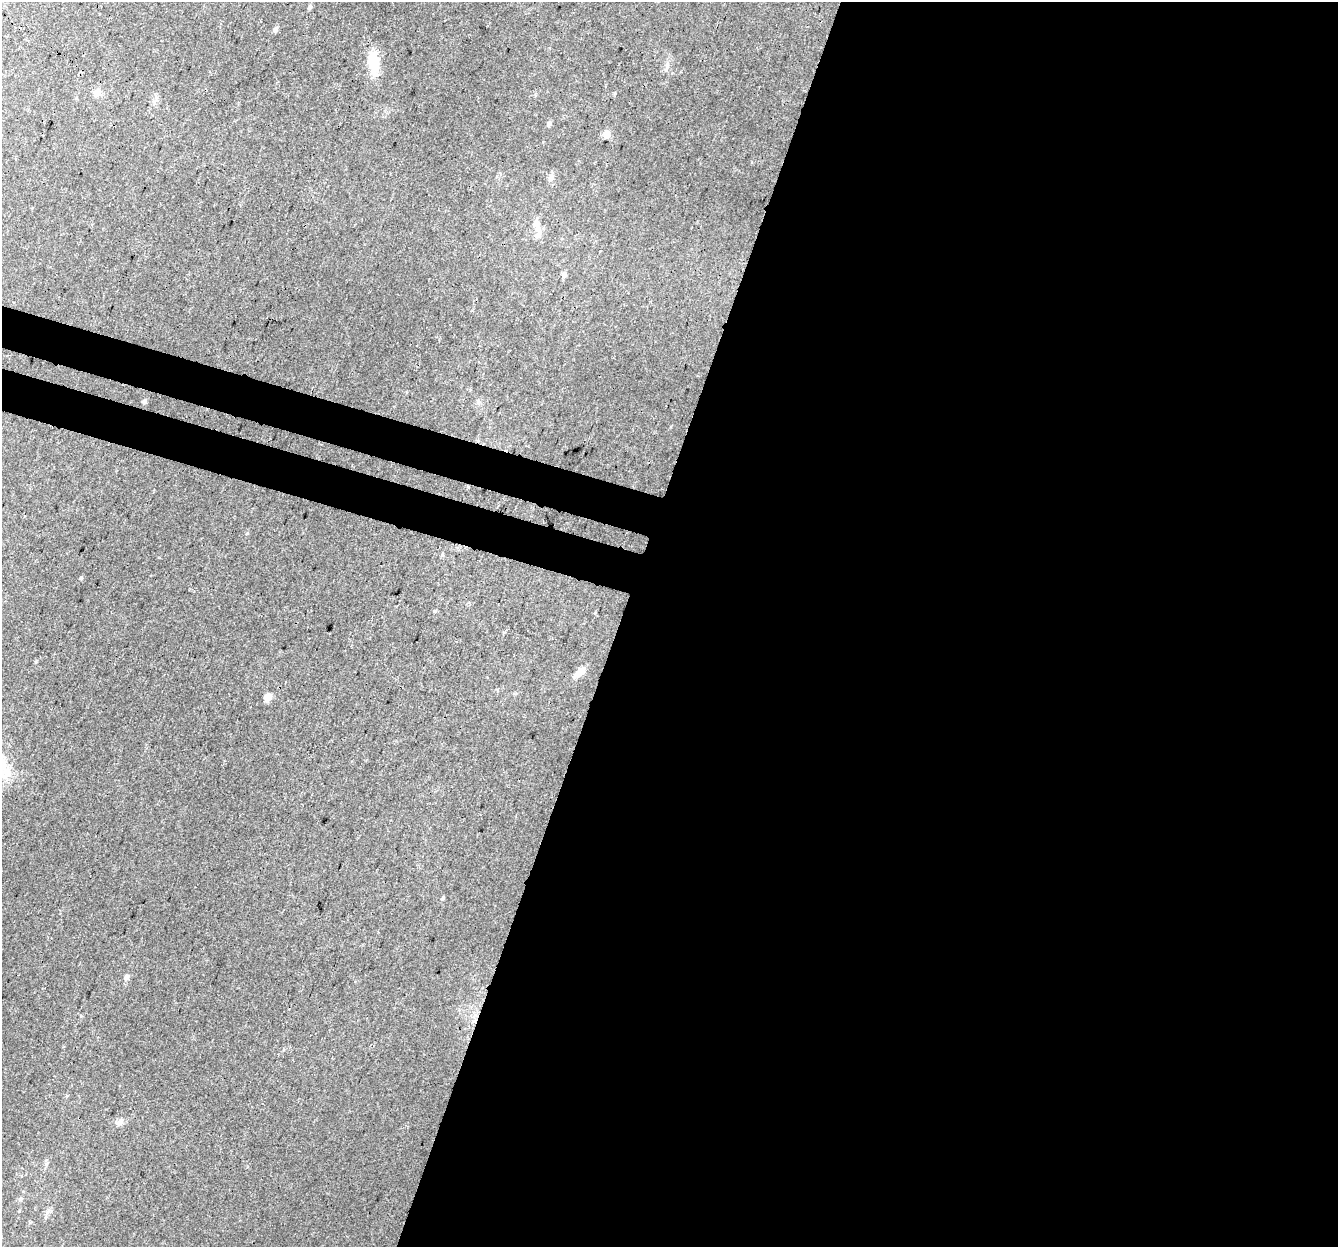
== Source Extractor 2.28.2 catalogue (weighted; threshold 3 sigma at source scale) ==
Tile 12 of 4 x 4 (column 4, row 3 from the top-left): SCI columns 4031-5366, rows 1519-2763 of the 5396 x 5588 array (HDU 1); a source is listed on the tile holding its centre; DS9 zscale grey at full resolution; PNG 1340 x 1249 px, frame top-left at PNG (2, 2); no overlay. Shown black and unused: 57% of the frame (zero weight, under 3 of 4 exposures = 5% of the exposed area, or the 3 px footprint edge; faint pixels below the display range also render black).
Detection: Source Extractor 2.28.2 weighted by HDU 2 'WHT'; one run over the whole footprint, this tile lists its part. Background 0.0283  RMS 0.0038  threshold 0.017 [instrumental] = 3 sigma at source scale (4.5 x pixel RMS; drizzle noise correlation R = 1.50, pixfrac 1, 0.0396/0.0396 arcsec/px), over >= 5 px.
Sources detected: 21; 2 inside a brighter listed object's ellipse — not listed separately; the other 19 listed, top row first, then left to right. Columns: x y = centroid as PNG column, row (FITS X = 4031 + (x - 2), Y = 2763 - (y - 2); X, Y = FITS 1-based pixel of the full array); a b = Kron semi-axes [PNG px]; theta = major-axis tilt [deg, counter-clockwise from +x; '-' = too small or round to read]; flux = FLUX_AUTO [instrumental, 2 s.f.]
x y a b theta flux
310 7 6 5 - 0.93
275 29 7 5 67 1.1
373 62 29 13 -87 9.5
667 65 7 4 72 0.89
97 93 10 9 - 2
549 123 6 5 - 1.1
606 134 10 9 - 1.9
551 178 10 7 77 1.6
537 228 11 8 -84 2.3
564 274 7 6 - 1.3
144 401 6 5 - 0.87
81 578 5 4 - 0.46
580 672 17 8 38 2.9
268 697 5 5 - 7
443 898 5 4 - 0.54
126 977 7 6 - 1.2
120 1122 10 7 80 1.5
20 1199 6 6 - 0.72
46 1217 6 4 87 0.66
Unlisted compact peaks at least as high as the median listed source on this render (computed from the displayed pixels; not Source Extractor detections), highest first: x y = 434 611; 247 533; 36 661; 615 93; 81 1016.